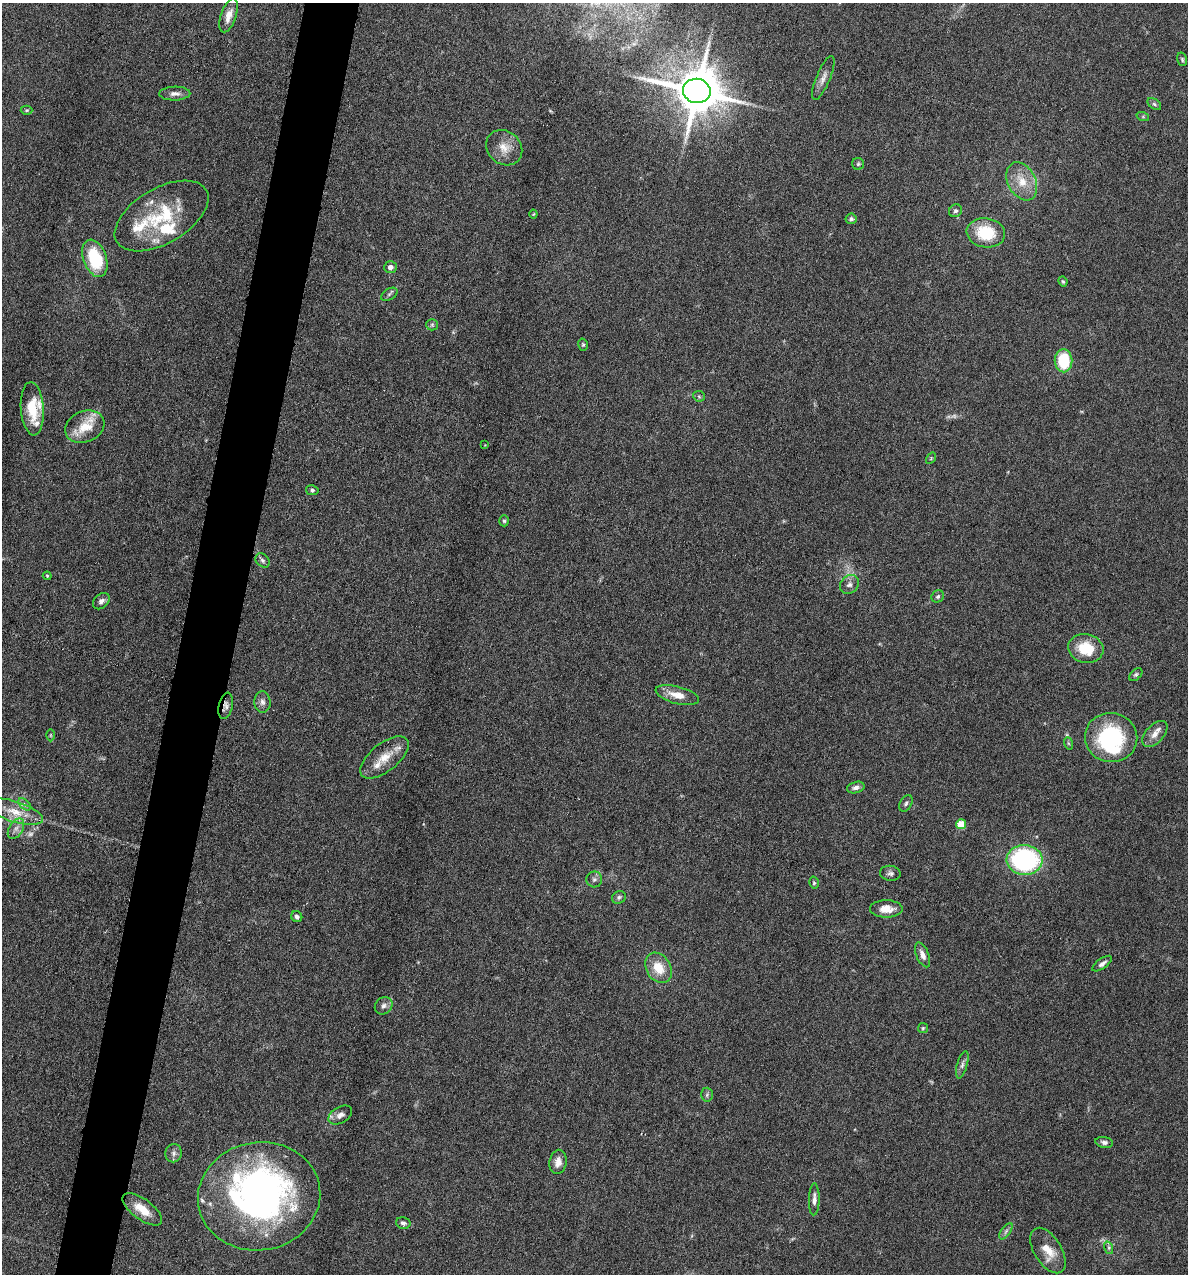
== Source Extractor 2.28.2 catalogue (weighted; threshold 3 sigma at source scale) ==
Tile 7 of 4 x 4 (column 3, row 2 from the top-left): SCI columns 2492-3677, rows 2543-3814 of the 5105 x 5085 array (HDU 1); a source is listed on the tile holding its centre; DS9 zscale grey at full resolution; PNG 1190 x 1276 px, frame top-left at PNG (2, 3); each listed source drawn as its Kron ellipse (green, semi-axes under 4 px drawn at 4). Shown black and unused: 5% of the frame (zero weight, under 4 of 8 exposures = <1% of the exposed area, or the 3 px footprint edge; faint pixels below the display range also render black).
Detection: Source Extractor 2.28.2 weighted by HDU 2 'WHT'; one run over the whole footprint, this tile lists its part. Background 0.207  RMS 0.0064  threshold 0.0261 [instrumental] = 3 sigma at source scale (4.09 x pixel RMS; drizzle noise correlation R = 1.36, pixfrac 0.8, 0.05/0.05 arcsec/px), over >= 5 px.
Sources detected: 90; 2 too faint to see at this stretch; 2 inside a brighter object's white glare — neither listed nor drawn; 10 inside a brighter listed object's ellipse — not listed separately; the other 76 listed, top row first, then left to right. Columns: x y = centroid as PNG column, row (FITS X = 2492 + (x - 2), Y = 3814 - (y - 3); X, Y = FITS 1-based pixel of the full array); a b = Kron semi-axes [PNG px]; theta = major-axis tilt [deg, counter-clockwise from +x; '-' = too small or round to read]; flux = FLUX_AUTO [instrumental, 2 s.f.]
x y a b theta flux
229 15 17 7 71 5.8
1182 59 7 5 -74 1.1
823 78 23 7 67 4.3
697 91 14 12 -11 3100
175 94 15 7 2 3.3
1154 104 8 5 -36 1.1
27 110 6 4 1 0.83
1143 117 6 4 -19 0.77
504 148 19 16 -41 8.7
858 164 6 6 - 0.94
1022 181 20 14 -63 11
955 211 7 6 - 1.3
533 214 4 4 - 0.57
162 216 52 27 30 42
851 219 5 5 - 1.6
986 233 19 14 -8 23
95 258 19 11 -70 32
390 267 6 5 - 2.7
1063 282 5 3 - 0.78
389 294 9 5 32 1.3
432 325 6 6 - 1.1
583 345 6 5 - 0.94
1063 361 11 9 -89 26
699 396 6 5 - 0.94
32 409 27 11 -86 17
85 427 20 15 22 11
485 445 3 3 - 0.38
931 458 6 4 57 0.66
312 490 6 5 - 1.1
504 521 5 5 - 0.93
262 560 8 6 -46 1.8
47 576 4 4 - 0.71
849 584 10 8 45 2.9
938 596 6 5 - 1.3
101 601 9 7 42 2.5
1086 648 18 14 -12 18
1136 675 8 5 44 1.1
677 695 22 8 -14 8.2
262 702 11 8 -85 2.7
226 706 13 7 77 3
1155 734 15 9 48 4.9
51 735 6 4 90 0.68
1111 738 26 24 -12 60
1068 743 6 4 -71 0.74
384 757 29 14 39 12
856 787 9 5 15 2.3
906 803 9 5 61 1.5
25 804 7 4 -44 1.5
15 812 29 10 -17 12
961 824 5 5 - 19
16 829 11 7 60 3.1
1024 860 18 15 -3 91
890 873 10 7 -8 2
594 879 8 8 - 1.9
814 883 6 4 -76 0.88
619 897 7 6 - 1.5
886 909 16 9 0 7.1
297 917 6 5 - 1.7
923 955 13 6 -67 3.5
1102 964 11 5 35 2.4
658 968 16 12 -58 12
384 1006 9 8 - 2.7
923 1028 5 5 - 0.79
962 1065 14 5 74 2.2
707 1095 7 5 88 1.2
340 1115 13 8 30 3
1104 1142 9 5 -11 1.9
174 1153 9 8 - 2.4
558 1162 12 8 79 4.6
259 1196 61 54 9 240
814 1199 16 5 89 3
142 1209 23 10 -36 11
403 1223 7 5 -15 1.6
1006 1231 9 4 55 1.6
1109 1248 6 4 -72 1.1
1048 1250 25 13 -58 12
Overlapping masked pixels (flux is a lower limit): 1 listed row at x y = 226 706